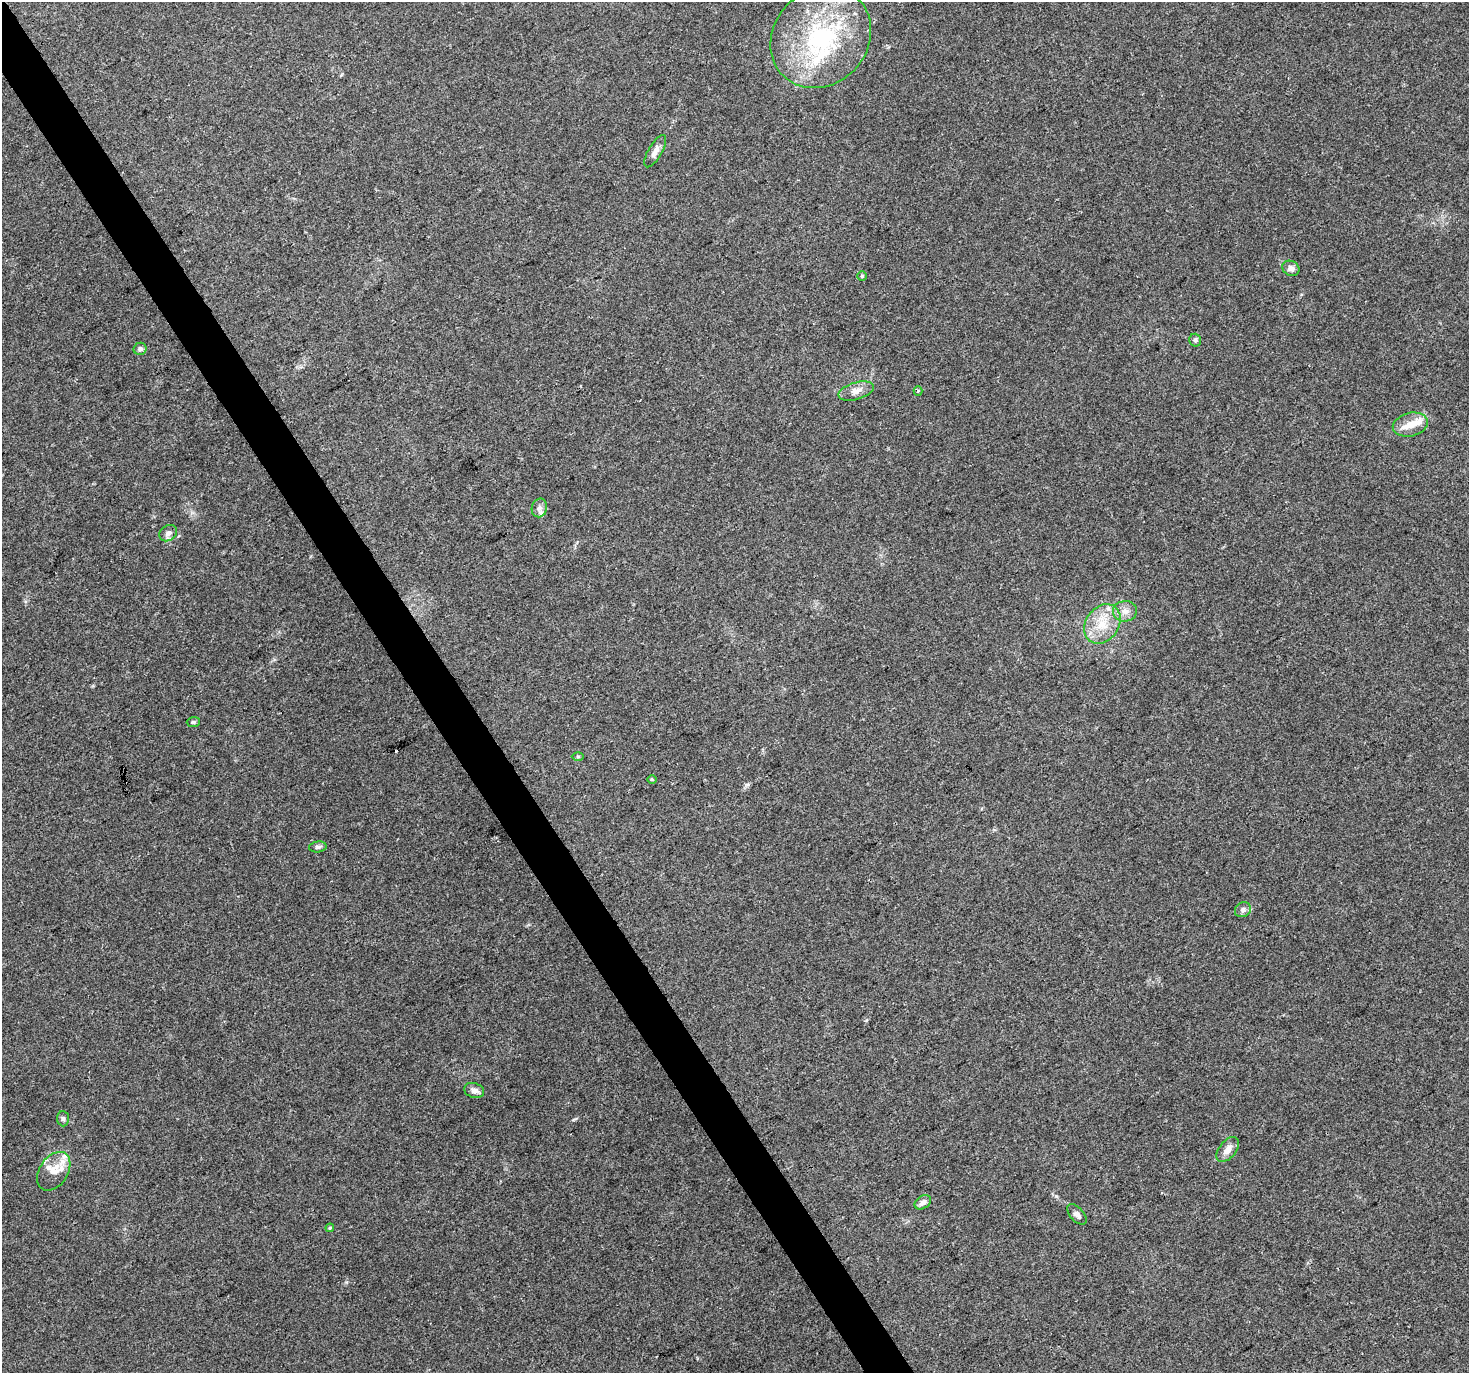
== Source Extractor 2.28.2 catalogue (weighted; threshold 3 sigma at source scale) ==
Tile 11 of 4 x 4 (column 3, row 3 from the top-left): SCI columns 2936-4402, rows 1547-2917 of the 5868 x 5773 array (HDU 1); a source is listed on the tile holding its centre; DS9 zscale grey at full resolution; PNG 1471 x 1375 px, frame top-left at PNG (2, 2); each listed source drawn as its Kron ellipse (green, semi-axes under 4 px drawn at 4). Shown black and unused: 3% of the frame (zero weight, under 3 of 4 exposures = <1% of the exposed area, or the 3 px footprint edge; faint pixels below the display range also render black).
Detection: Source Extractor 2.28.2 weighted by HDU 2 'WHT'; one run over the whole footprint, this tile lists its part. Background 0.0767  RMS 0.0047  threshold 0.0213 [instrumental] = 3 sigma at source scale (4.5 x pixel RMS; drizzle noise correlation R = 1.50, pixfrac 1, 0.0396/0.0396 arcsec/px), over >= 5 px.
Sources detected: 33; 1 cosmic-ray / hot-pixel residue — neither listed nor drawn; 7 inside a brighter listed object's ellipse — not listed separately; the other 25 listed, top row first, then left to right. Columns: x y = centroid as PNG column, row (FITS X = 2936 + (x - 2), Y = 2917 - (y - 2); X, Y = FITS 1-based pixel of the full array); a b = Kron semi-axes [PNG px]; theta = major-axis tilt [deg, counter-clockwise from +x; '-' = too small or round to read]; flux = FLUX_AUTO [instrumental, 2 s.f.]
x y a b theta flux
821 38 54 47 46 68
655 151 18 7 60 3.1
1291 268 9 7 -26 2.5
862 276 4 4 - 0.66
1195 340 6 6 - 1
140 349 6 6 - 1.7
856 391 18 8 16 3.8
918 391 4 4 - 0.45
1410 425 18 11 13 5.7
539 508 9 7 72 2
168 533 9 7 37 2.3
1125 611 12 10 6 3.7
1102 624 21 16 54 12
193 722 6 5 - 0.77
578 756 6 4 -1 0.62
652 779 5 3 - 0.43
318 847 9 5 7 1.2
1243 910 8 7 - 1.7
474 1090 10 7 -18 2.4
63 1119 7 6 - 1.1
1228 1149 14 8 52 3.9
54 1171 21 14 57 7.6
923 1202 9 6 33 2.3
1077 1214 12 6 -49 2
330 1228 4 3 - 0.5
Unlisted compact peaks at least as high as the median listed source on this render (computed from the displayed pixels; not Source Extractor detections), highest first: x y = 1056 1196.